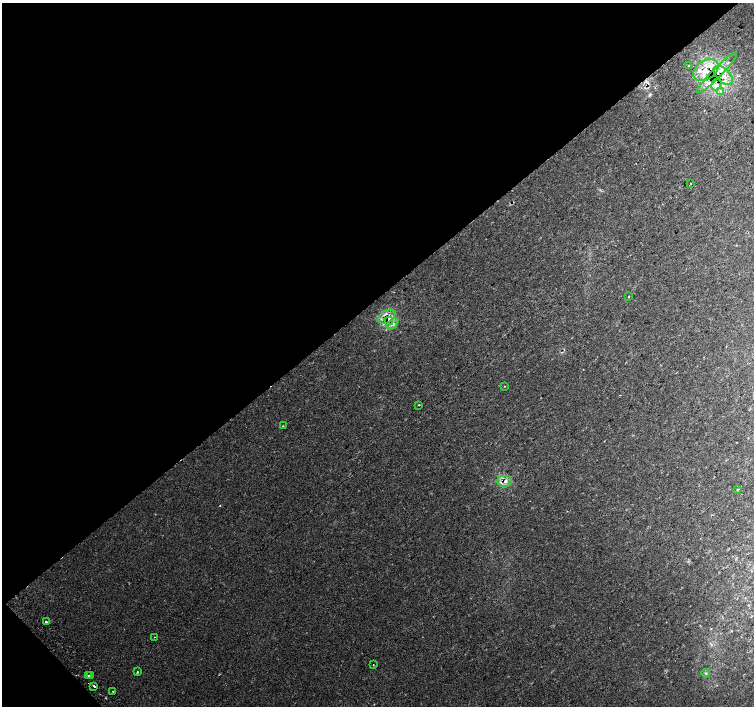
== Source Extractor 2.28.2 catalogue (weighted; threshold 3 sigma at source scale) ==
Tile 5 of 4 x 4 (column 1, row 2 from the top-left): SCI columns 32-1535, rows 2989-4395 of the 6085 x 6042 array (HDU 1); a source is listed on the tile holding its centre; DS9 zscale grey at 2 x 2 block average (1 PNG px = mean of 2 x 2 image px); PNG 756 x 708 px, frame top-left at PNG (2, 3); each listed source drawn as its Kron ellipse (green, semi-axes under 4 px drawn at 4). Shown black and unused: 43% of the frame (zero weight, under 2 of 3 exposures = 3% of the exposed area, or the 3 px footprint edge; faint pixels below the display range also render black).
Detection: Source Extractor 2.28.2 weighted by HDU 2 'WHT'; one run over the whole footprint, this tile lists its part. Background 0.0313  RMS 0.0078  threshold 0.0353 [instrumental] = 3 sigma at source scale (4.5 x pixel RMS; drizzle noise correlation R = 1.50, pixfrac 1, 0.0396/0.0396 arcsec/px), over >= 5 px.
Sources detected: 33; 2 cosmic-ray / hot-pixel residue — neither listed nor drawn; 6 inside a brighter listed object's ellipse — not listed separately; the other 25 listed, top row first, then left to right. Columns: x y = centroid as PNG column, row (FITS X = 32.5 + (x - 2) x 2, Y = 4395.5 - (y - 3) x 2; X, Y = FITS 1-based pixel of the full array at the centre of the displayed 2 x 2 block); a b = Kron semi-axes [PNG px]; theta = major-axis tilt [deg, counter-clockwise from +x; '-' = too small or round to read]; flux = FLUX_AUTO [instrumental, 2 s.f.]
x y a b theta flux
688 66 2 2 - 1.1
706 70 14 9 33 31
717 72 28 5 45 30
723 75 12 6 -45 20
716 84 6 4 65 8.8
721 91 3 3 - 3
690 183 2 2 - 2.7
628 296 2 2 - 1.1
387 317 9 6 31 14
389 321 4 3 - 57
392 324 7 4 44 4.5
504 386 2 2 - 2.6
419 405 2 2 - 2.2
283 426 2 2 - 2.4
505 481 7 5 -3 9.9
738 490 2 2 - 4.4
46 622 2 2 - 3.9
154 637 2 2 - 0.73
373 665 2 2 - 1
137 672 2 2 - 2
706 673 4 2 - 1.8
88 675 2 2 - 5.3
91 675 2 2 - 2.4
94 686 3 2 - 7.1
113 691 2 2 - 3.4
Overlapping masked pixels (flux is a lower limit): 8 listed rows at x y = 706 70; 717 72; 723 75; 716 84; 387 317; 389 321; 392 324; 505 481
Diffuse or blended objects may show on this block-average render without a row.